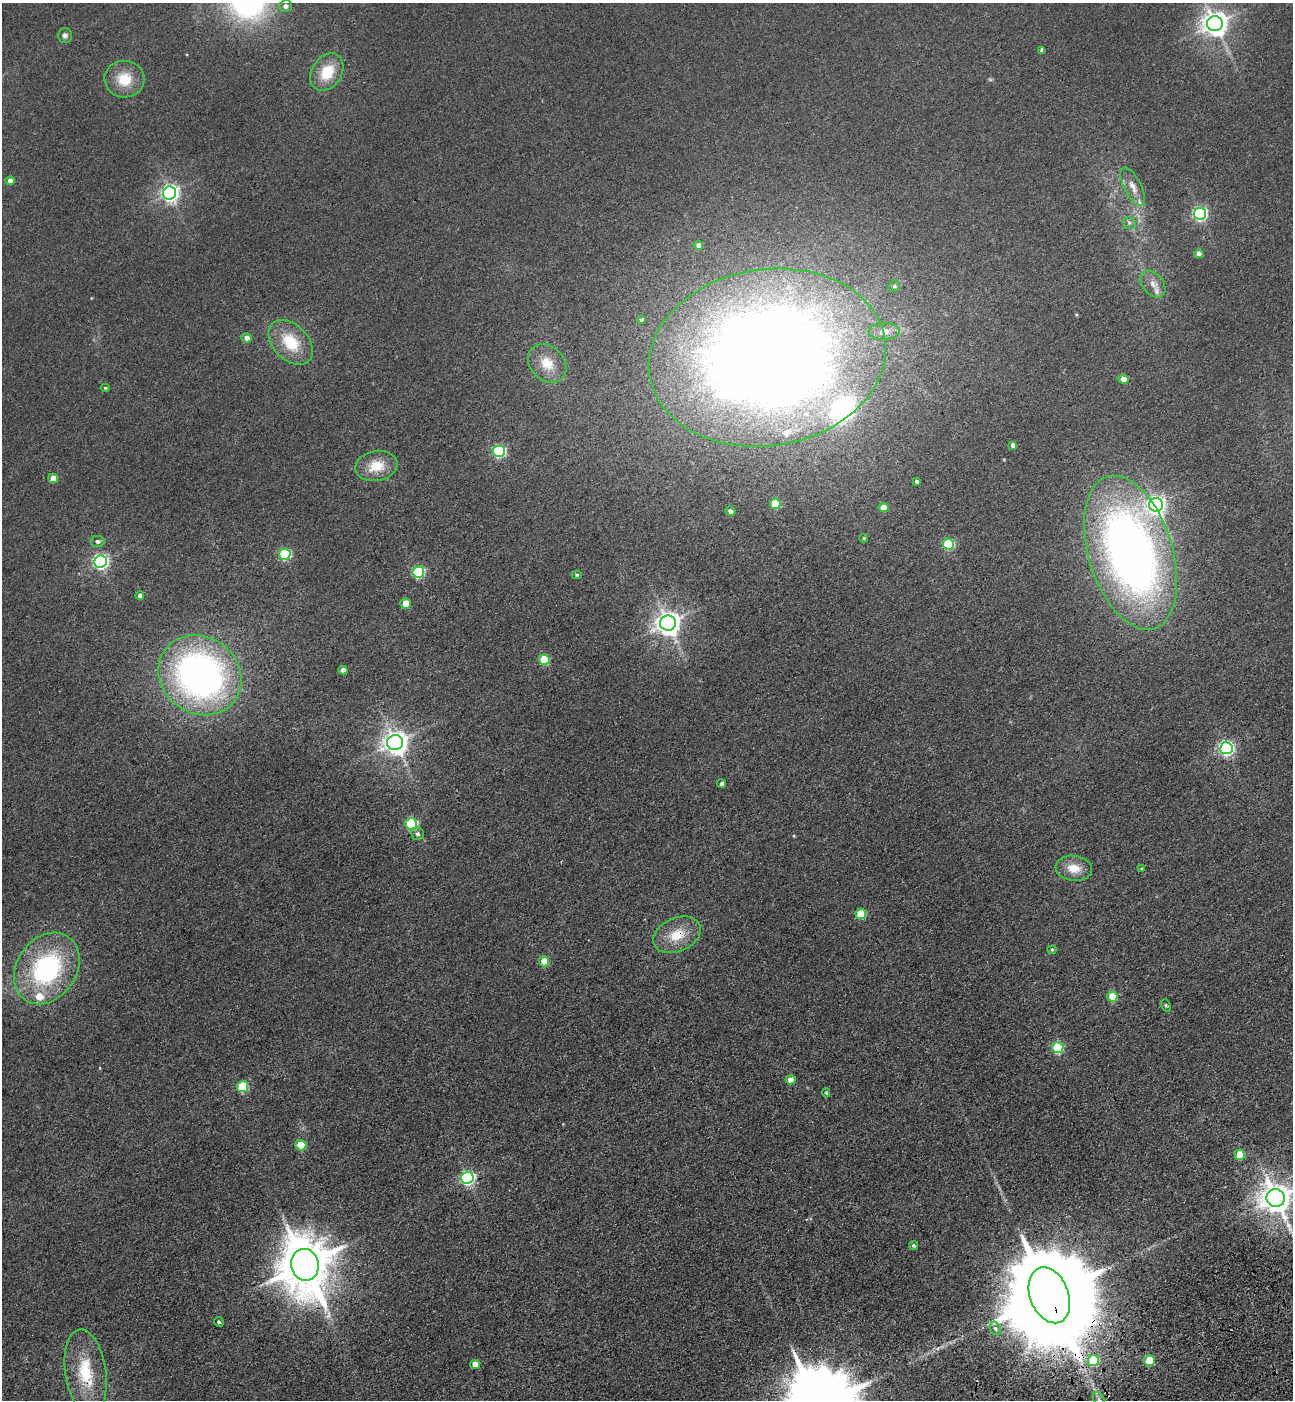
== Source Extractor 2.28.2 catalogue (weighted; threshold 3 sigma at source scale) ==
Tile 6 of 4 x 4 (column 2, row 2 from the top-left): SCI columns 1638-2928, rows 2908-4305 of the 5727 x 5814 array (HDU 1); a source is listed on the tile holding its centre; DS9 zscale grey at full resolution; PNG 1295 x 1402 px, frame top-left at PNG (2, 3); each listed source drawn as its Kron ellipse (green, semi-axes under 4 px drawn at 4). Shown black and unused: <1% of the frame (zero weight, under 3 of 4 exposures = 6% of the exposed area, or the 3 px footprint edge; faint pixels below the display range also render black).
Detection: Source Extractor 2.28.2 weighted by HDU 2 'WHT'; one run over the whole footprint, this tile lists its part. Background 0.0395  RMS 0.0066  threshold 0.0299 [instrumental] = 3 sigma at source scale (4.5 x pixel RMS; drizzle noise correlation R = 1.50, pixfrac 1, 0.05/0.05 arcsec/px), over >= 5 px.
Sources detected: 83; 1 too faint to see at this stretch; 1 long thin detection or spike segment (spike, bleed or trail) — neither listed nor drawn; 3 inside a brighter listed object's ellipse — not listed separately; the other 78 listed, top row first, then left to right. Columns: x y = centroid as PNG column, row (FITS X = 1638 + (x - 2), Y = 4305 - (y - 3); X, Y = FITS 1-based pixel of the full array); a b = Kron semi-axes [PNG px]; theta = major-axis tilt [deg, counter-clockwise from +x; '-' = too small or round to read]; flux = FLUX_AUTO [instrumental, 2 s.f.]
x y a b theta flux
286 6 6 6 - 2.5
1215 24 8 7 - 670
65 35 7 7 - 2.2
1042 50 4 4 - 2.3
327 72 20 14 57 20
124 79 20 18 -5 17
10 181 4 4 - 4.2
1133 187 21 8 -63 6.9
170 193 6 6 - 270
1200 214 6 6 - 140
1129 223 6 6 - 1.6
699 246 4 4 - 4.8
1199 254 4 4 - 5.1
1153 284 15 10 -52 6.1
894 286 6 5 - 1.1
641 320 4 4 - 1.3
884 331 15 8 1 5.9
247 338 5 4 - 5.1
291 342 26 17 -45 25
767 357 119 88 9 1200
547 363 21 17 -44 13
1123 379 5 4 - 6.2
105 388 4 4 - 0.9
1013 445 4 4 - 2.8
499 451 6 5 - 98
376 466 21 15 11 15
53 478 5 4 - 11
916 481 3 3 - 1.4
775 504 5 5 - 27
1156 505 7 7 - 280
883 508 5 4 - 8.5
730 511 5 4 - 2.1
864 538 4 4 - 0.92
98 541 7 5 -3 2.1
948 544 5 5 - 57
1131 553 79 42 -73 510
285 554 6 5 - 67
100 562 6 6 - 180
418 572 6 5 - 77
577 575 5 4 - 0.88
140 596 4 4 - 2.5
406 603 5 5 - 13
668 623 8 7 - 590
544 659 5 5 - 25
343 670 4 4 - 3.8
200 675 43 38 -36 270
395 743 8 7 - 620
1226 748 6 6 - 170
721 784 4 4 - 1.8
411 824 6 5 - 68
417 834 6 6 - 1.8
1074 868 18 12 -8 10
1142 868 4 3 - 0.6
861 914 5 5 - 26
677 935 25 16 24 17
1052 950 4 4 - 0.76
544 961 5 5 - 15
47 968 38 30 55 97
1112 997 5 5 - 18
1166 1005 6 4 -69 0.96
1058 1048 5 5 - 53
791 1080 5 4 - 6.8
242 1087 5 5 - 43
826 1093 5 4 - 0.86
301 1145 5 5 - 17
1240 1155 5 5 - 20
467 1178 6 6 - 150
1276 1198 9 9 - 1100
913 1245 5 4 - 1.3
305 1265 16 13 -80 3800
1049 1295 29 19 -68 22000
219 1322 5 4 - 1.1
995 1328 7 5 -72 1.6
1093 1360 5 5 - 32
1149 1361 5 5 - 23
475 1364 5 4 - 6.2
86 1372 43 20 -82 35
1099 1399 7 5 -58 2
Overlapping masked pixels (flux is a lower limit): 3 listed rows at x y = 677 935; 1049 1295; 86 1372
Isophote crosses this tile's border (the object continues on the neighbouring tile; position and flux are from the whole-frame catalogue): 1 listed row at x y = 1276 1198